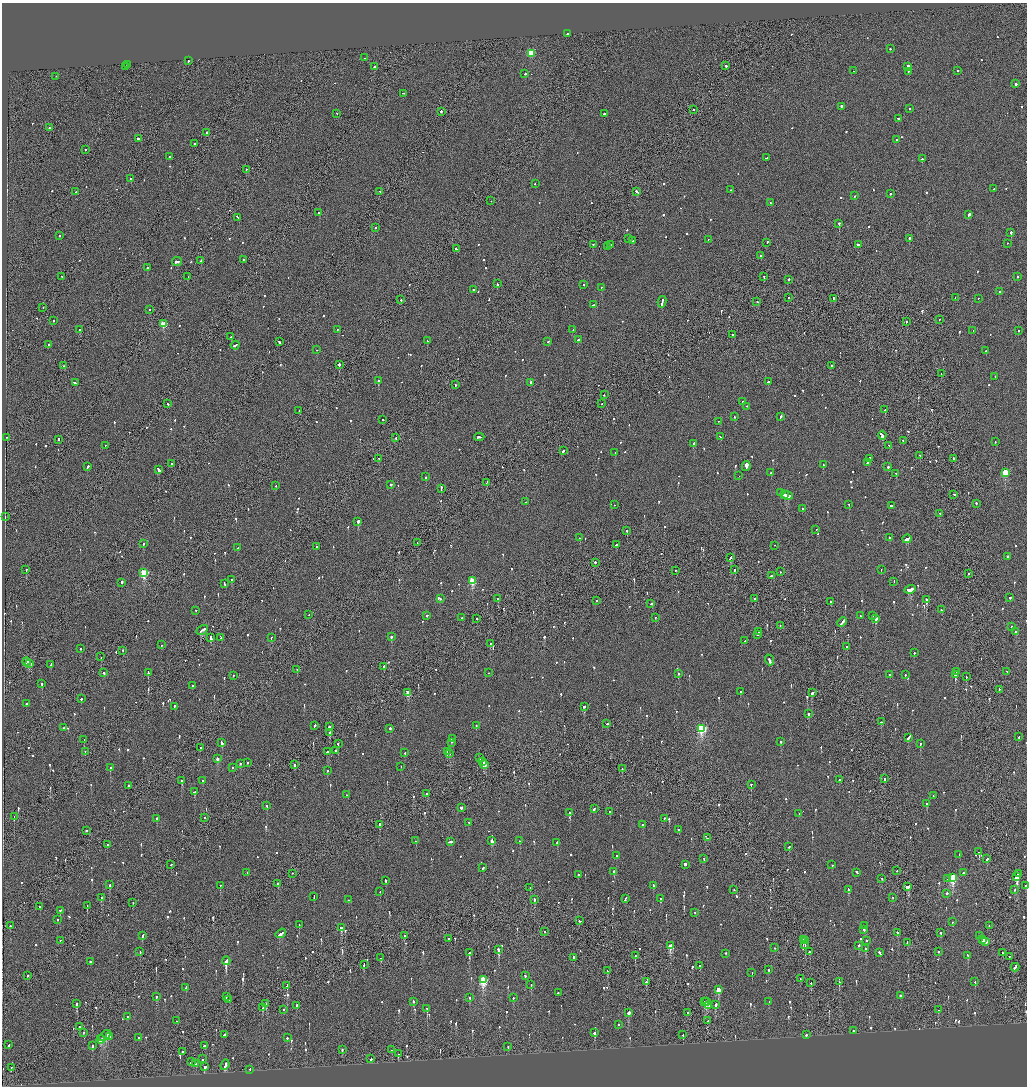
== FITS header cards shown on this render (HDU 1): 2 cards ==
NAXIS1  =                 2050
NAXIS2  =                 2168

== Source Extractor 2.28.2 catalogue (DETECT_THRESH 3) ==
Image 2050 x 2168 px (HDU 1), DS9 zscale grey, zoomed out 1/2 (1 PNG px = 2 x 2 image px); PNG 1029 x 1088 px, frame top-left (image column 2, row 2168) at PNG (2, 3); each listed source drawn as its Kron ellipse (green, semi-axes under 4 px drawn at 4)
Background -0.119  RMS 0.068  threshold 0.204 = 3 sigma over >= 5 px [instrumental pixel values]
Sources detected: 1102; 26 cannot appear on this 1/2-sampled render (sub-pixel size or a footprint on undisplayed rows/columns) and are neither listed nor drawn; of the other 1076, the 500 brightest by FLUX_AUTO listed and drawn (576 fainter detections omitted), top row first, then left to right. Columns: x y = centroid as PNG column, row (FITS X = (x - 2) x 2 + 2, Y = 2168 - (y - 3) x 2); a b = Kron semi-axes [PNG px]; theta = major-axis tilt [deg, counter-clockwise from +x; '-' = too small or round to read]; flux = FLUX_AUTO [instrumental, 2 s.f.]
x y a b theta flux
567 34 2 2 - 140
891 49 2 2 - 110
531 54 3 3 - 640
365 58 2 2 - 72
189 61 2 2 - 130
127 65 2 1 - 1000
726 66 2 2 - 120
125 67 2 2 - 970
374 67 2 2 - 99
908 67 2 2 - 1200
854 71 2 1 - 72
958 71 2 2 - 120
908 72 2 2 - 120
525 74 2 2 - 130
56 77 2 2 - 310
1016 84 2 2 - 290
403 94 2 1 - 140
841 107 2 2 - 550
909 109 2 2 - 79
693 110 2 2 - 79
441 112 2 1 - 1700
337 114 2 2 - 130
604 114 2 2 - 350
898 119 2 2 - 180
50 128 2 2 - 82
206 133 2 2 - 150
138 139 2 2 - 770
896 140 2 2 - 89
195 144 2 2 - 81
85 150 2 2 - 79
169 157 2 2 - 360
766 158 3 2 - 110
922 159 2 1 - 330
246 170 2 2 - 130
131 179 2 2 - 520
535 184 2 1 - 72
994 189 2 2 - 94
730 190 2 2 - 250
76 192 2 2 - 79
380 192 2 2 - 130
637 192 4 2 - 240
890 194 2 2 - 260
854 196 2 2 - 79
491 201 2 1 - 81
771 203 2 2 - 100
319 213 2 2 - 500
969 215 3 2 - 260
238 218 3 2 - 470
839 224 2 2 - 250
375 228 2 2 - 180
1011 233 2 2 - 440
59 236 2 2 - 160
628 239 2 2 - 160
909 239 2 2 - 650
708 240 2 2 - 88
633 241 2 2 - 310
767 243 2 2 - 93
1007 244 2 1 - 80
593 245 2 2 - 90
610 245 2 1 - 270
858 245 3 2 - 280
608 247 2 2 - 220
456 249 3 2 - 330
761 256 2 2 - 490
243 260 2 2 - 130
201 261 2 2 - 210
177 262 5 2 - 510
147 268 2 2 - 260
62 277 2 2 - 140
188 277 2 1 - 100
764 277 2 2 - 460
1018 277 2 2 - 74
788 280 3 2 - 170
497 284 2 2 - 380
583 285 2 2 - 73
601 288 2 2 - 90
473 290 2 2 - 110
1000 292 2 2 - 74
788 298 2 1 - 82
955 298 2 1 - 91
833 299 2 2 - 100
978 299 2 2 - 120
401 300 2 2 - 120
662 302 6 2 80 330
757 302 2 2 - 89
594 305 2 2 - 190
43 308 2 1 - 94
149 310 2 2 - 79
939 320 2 1 - 72
53 321 2 2 - 72
906 322 2 2 - 140
163 324 3 3 - 430
80 330 2 2 - 210
337 330 2 2 - 93
573 330 3 2 - 140
973 331 2 2 - 71
1018 331 2 2 - 120
733 335 2 2 - 620
231 337 2 2 - 100
578 340 3 2 - 120
427 341 2 2 - 190
279 342 2 2 - 150
548 342 2 2 - 77
49 345 2 2 - 71
235 346 4 2 - 230
317 350 2 1 - 110
986 351 2 2 - 84
339 365 2 2 - 1200
64 366 2 2 - 120
831 366 2 2 - 140
941 374 2 1 - 85
995 377 2 1 - 150
378 381 2 2 - 640
768 382 2 2 - 110
75 383 3 2 - 210
530 383 2 2 - 460
455 385 2 2 - 110
604 395 2 2 - 73
743 402 2 2 - 88
168 404 3 2 - 200
602 404 2 1 - 200
747 407 2 2 - 74
885 410 2 1 - 140
299 411 2 2 - 72
734 417 2 2 - 130
781 417 3 2 - 100
383 420 2 2 - 77
718 422 2 1 - 100
882 436 4 2 - 780
479 437 5 2 - 280
720 437 3 2 - 180
6 438 2 2 - 88
395 438 2 2 - 120
58 440 3 2 - 130
903 441 2 2 - 87
995 442 2 2 - 83
694 444 3 2 - 210
105 446 2 2 - 79
889 446 2 2 - 110
563 451 2 2 - 740
615 453 2 2 - 110
920 456 2 2 - 110
379 459 2 2 - 77
869 459 2 2 - 140
954 459 2 2 - 510
867 463 2 2 - 300
171 464 2 2 - 140
823 465 2 2 - 110
87 467 3 2 - 150
746 467 5 2 - 5500
888 467 2 2 - 290
158 470 3 2 - 440
771 473 2 2 - 140
1005 473 3 3 - 540
896 474 2 2 - 100
739 476 2 1 - 81
426 477 2 2 - 89
486 483 3 1 - 100
391 485 3 2 - 160
276 486 2 1 - 100
441 489 3 2 - 320
780 493 2 2 - 190
784 495 3 1 - 480
954 495 3 2 - 160
787 496 5 2 - 660
525 502 2 2 - 86
976 504 2 2 - 82
614 505 2 1 - 90
849 505 2 1 - 76
891 506 2 2 - 190
802 509 2 2 - 82
940 514 2 2 - 89
5 517 2 1 - 94
358 522 3 2 - 1600
816 530 2 2 - 94
627 531 2 2 - 260
580 538 2 2 - 180
889 538 2 2 - 160
907 539 5 2 - 2500
417 543 2 1 - 130
143 544 2 2 - 190
616 545 2 2 - 130
774 546 2 2 - 72
316 547 2 2 - 100
238 548 2 2 - 120
1007 557 2 2 - 220
730 558 4 1 - 200
595 563 2 2 - 480
26 570 2 2 - 380
734 570 3 2 - 120
881 570 2 2 - 78
676 571 2 2 - 72
780 572 2 2 - 120
144 573 3 3 - 920
968 574 2 2 - 100
771 576 3 2 - 150
231 580 2 2 - 77
472 581 4 3 - 610
894 582 3 2 - 160
122 583 3 2 - 620
224 584 3 2 - 96
910 590 5 2 - 680
1010 598 2 2 - 180
440 599 2 2 - 83
498 599 2 2 - 220
755 599 2 2 - 100
926 600 2 2 - 2500
597 601 2 2 - 98
830 602 2 2 - 110
651 604 2 1 - 130
942 610 2 2 - 140
196 611 2 2 - 78
309 615 2 1 - 120
427 616 2 2 - 400
860 616 2 2 - 87
872 616 2 2 - 95
462 618 2 2 - 200
655 618 2 2 - 130
477 619 2 2 - 85
876 619 3 2 - 900
842 623 5 2 - 320
780 626 2 2 - 96
1012 627 2 1 - 73
202 630 6 2 29 390
759 632 2 2 - 87
1016 632 2 2 - 83
758 635 2 1 - 170
391 637 2 2 - 430
211 638 4 2 - 750
221 638 2 2 - 95
271 638 2 2 - 110
745 641 2 2 - 90
490 644 2 2 - 110
161 645 2 2 - 82
846 647 2 2 - 95
80 649 2 2 - 120
122 651 2 1 - 140
914 653 2 2 - 95
101 657 2 1 - 75
769 660 5 2 - 490
26 662 4 2 - 480
30 664 3 2 - 260
51 665 3 2 - 230
384 667 2 2 - 150
297 670 2 1 - 73
956 672 2 2 - 200
1007 672 3 2 - 110
104 673 2 2 - 200
148 673 3 2 - 110
488 673 2 2 - 160
678 674 2 2 - 150
889 675 2 2 - 82
905 675 2 2 - 77
955 675 2 2 - 170
233 676 2 2 - 72
966 677 2 2 - 440
41 684 2 2 - 460
192 686 2 2 - 190
999 690 2 2 - 230
740 692 2 2 - 89
408 693 3 2 - 190
812 693 3 2 - 190
81 699 2 2 - 260
26 704 2 2 - 540
175 707 2 2 - 170
584 707 2 2 - 280
808 714 2 2 - 91
881 722 2 2 - 100
607 724 2 2 - 130
315 726 3 2 - 170
476 726 2 2 - 160
330 727 2 2 - 570
64 728 2 2 - 190
390 729 2 2 - 160
702 729 4 3 - 1700
329 733 2 2 - 160
1019 737 2 2 - 100
908 738 4 2 - 350
452 739 2 2 - 120
84 740 2 2 - 210
781 742 2 2 - 360
222 743 3 2 - 330
451 743 2 2 - 89
338 744 2 2 - 260
920 744 2 2 - 100
201 748 2 2 - 100
336 751 2 2 - 280
85 752 2 1 - 73
327 752 3 2 - 160
447 752 2 1 - 94
405 753 2 2 - 73
450 754 2 2 - 150
480 758 2 2 - 160
217 759 3 2 - 110
483 762 2 1 - 510
247 763 2 2 - 130
240 764 2 2 - 120
294 765 2 2 - 330
485 765 4 2 - 300
401 767 2 2 - 91
110 768 2 2 - 200
232 768 2 2 - 72
622 769 2 1 - 100
327 771 2 2 - 87
884 779 3 2 - 110
839 780 2 2 - 110
182 781 2 2 - 180
202 781 2 2 - 110
751 785 2 2 - 200
129 786 2 2 - 100
194 792 3 2 - 98
426 794 2 2 - 110
346 795 2 2 - 73
933 796 2 2 - 75
927 804 2 2 - 130
267 806 2 2 - 110
461 808 2 2 - 430
594 809 3 2 - 170
610 812 2 2 - 110
570 813 2 2 - 750
799 814 2 1 - 76
14 817 2 1 - 200
204 818 2 2 - 74
157 819 2 2 - 110
664 819 2 2 - 120
469 823 3 2 - 150
379 825 2 2 - 390
642 825 2 2 - 85
679 830 2 2 - 73
86 831 2 2 - 260
707 838 2 1 - 73
416 841 2 2 - 230
492 841 3 2 - 180
519 841 2 2 - 96
451 842 4 2 - 720
557 843 2 2 - 350
107 845 2 1 - 88
789 847 3 2 - 90
979 852 2 2 - 170
959 855 2 2 - 170
617 856 2 2 - 71
704 859 2 2 - 80
987 859 3 2 - 110
171 865 2 1 - 87
685 865 2 2 - 990
832 865 2 2 - 160
483 868 2 2 - 110
897 871 2 2 - 74
614 872 3 2 - 140
247 873 2 2 - 79
857 873 3 2 - 260
963 873 2 2 - 92
292 874 2 1 - 120
1018 874 2 2 - 780
578 875 2 2 - 110
1016 877 4 2 - 1700
952 878 4 3 - 1100
882 879 2 2 - 120
947 879 2 2 - 73
386 881 2 2 - 140
278 884 2 2 - 310
110 885 2 2 - 170
220 886 2 2 - 95
653 886 3 2 - 210
1026 886 2 1 - 87
908 887 4 3 - 250
530 888 2 2 - 360
734 890 2 1 - 220
848 890 2 2 - 280
1015 890 2 2 - 88
380 892 2 2 - 210
946 894 2 2 - 350
314 897 2 2 - 100
102 898 2 2 - 240
892 898 2 1 - 110
625 899 4 2 - 350
660 899 2 2 - 150
348 900 2 2 - 89
534 900 2 2 - 260
133 903 2 2 - 72
87 906 2 2 - 140
40 907 2 2 - 110
60 911 2 2 - 230
695 913 2 2 - 78
58 920 2 2 - 120
580 921 2 2 - 190
952 922 2 2 - 75
299 925 2 2 - 79
10 926 2 2 - 130
865 926 2 2 - 120
989 926 2 2 - 72
341 928 3 2 - 200
864 930 2 2 - 92
545 932 2 1 - 76
898 933 3 3 - 120
941 933 2 2 - 79
281 934 5 2 - 380
143 936 3 2 - 230
404 936 2 2 - 93
979 936 2 2 - 150
448 939 2 2 - 190
803 940 2 1 - 190
983 940 3 2 - 18000
60 941 2 1 - 86
805 941 2 2 - 640
867 941 2 2 - 88
986 942 2 2 - 1300
907 943 2 2 - 97
805 945 4 2 - 72
670 946 3 3 - 350
858 946 2 2 - 140
774 948 2 2 - 150
865 949 2 2 - 340
498 950 3 2 - 460
140 952 2 2 - 140
810 952 3 1 - 100
938 952 2 2 - 76
469 953 2 2 - 460
880 953 3 2 - 270
1002 953 2 1 - 98
725 954 2 2 - 120
635 956 2 2 - 170
968 956 2 2 - 400
1009 957 2 1 - 120
381 958 2 2 - 140
573 958 2 2 - 340
226 961 4 2 - 1900
90 962 2 2 - 200
364 965 3 2 - 180
700 966 2 2 - 120
1015 968 4 2 - 340
768 970 2 2 - 81
607 971 3 2 - 180
752 973 2 2 - 94
27 976 2 2 - 150
525 976 2 2 - 180
800 979 2 1 - 91
483 980 4 3 - 1200
646 982 2 2 - 180
839 982 2 2 - 130
975 982 2 2 - 75
811 983 3 2 - 120
531 985 2 2 - 120
287 986 3 1 - 200
186 988 3 2 - 290
718 990 3 2 - 370
558 993 2 2 - 110
901 996 2 2 - 400
157 997 2 2 - 130
226 997 3 2 - 120
469 998 2 2 - 85
513 998 2 2 - 230
229 1000 2 1 - 82
413 1002 3 2 - 91
704 1002 2 1 - 130
706 1002 3 2 - 280
769 1002 2 2 - 85
76 1004 3 2 - 380
266 1004 2 1 - 580
716 1005 3 2 - 400
296 1006 4 2 - 260
709 1006 3 2 - 110
262 1008 2 2 - 260
427 1009 2 2 - 240
283 1010 2 2 - 72
938 1010 2 2 - 86
629 1013 3 2 - 380
688 1013 2 1 - 100
127 1017 2 2 - 75
176 1021 2 2 - 76
708 1021 3 2 - 130
618 1025 2 2 - 72
79 1027 2 1 - 240
853 1031 3 2 - 220
84 1033 2 2 - 190
594 1033 2 2 - 430
224 1035 2 2 - 140
683 1035 2 1 - 190
806 1035 2 2 - 310
105 1036 7 2 42 420
109 1037 3 2 - 77
139 1038 2 2 - 74
287 1038 2 2 - 160
101 1040 4 3 - 290
9 1045 3 2 - 240
92 1046 3 2 - 120
204 1046 3 2 - 210
508 1047 2 2 - 75
342 1050 2 2 - 180
392 1050 2 2 - 72
182 1052 2 1 - 2300
398 1054 2 2 - 98
202 1059 2 2 - 76
371 1059 2 2 - 280
192 1062 3 2 - 180
196 1064 2 2 - 120
225 1065 5 2 - 500
204 1067 3 3 - 170
11 1068 2 1 - 79
250 1070 2 2 - 130
At the frame edge (FLAGS 8, measured only in part): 1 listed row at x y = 1026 886
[576 fainter detections neither listed nor drawn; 26 sub-pixel or undisplayed-footprint detections neither listed nor drawn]